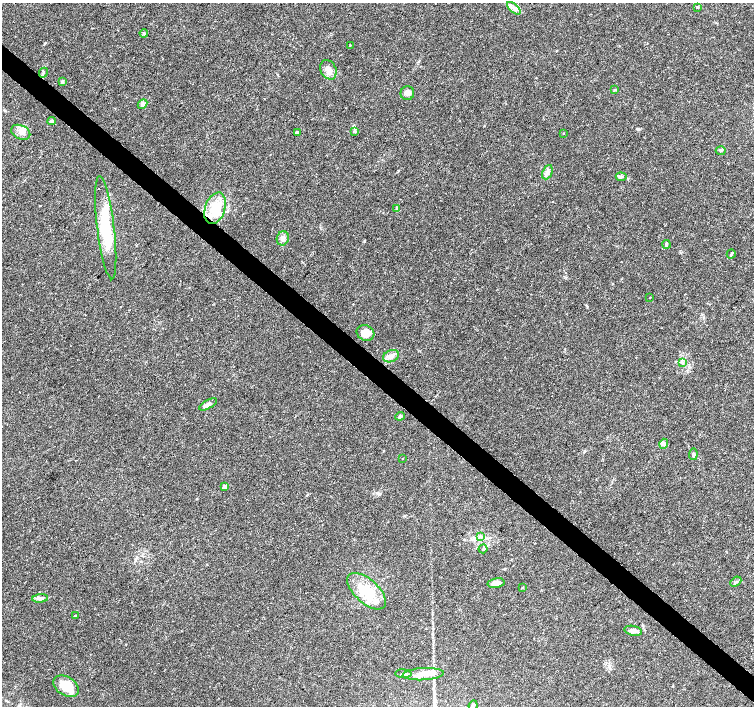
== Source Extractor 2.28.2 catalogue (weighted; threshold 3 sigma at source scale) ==
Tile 6 of 4 x 4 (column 2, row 2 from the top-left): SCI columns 1505-3007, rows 2983-4389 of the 6020 x 6029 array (HDU 1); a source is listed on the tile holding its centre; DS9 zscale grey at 2 x 2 block average (1 PNG px = mean of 2 x 2 image px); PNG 756 x 708 px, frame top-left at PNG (2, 3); each listed source drawn as its Kron ellipse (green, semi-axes under 4 px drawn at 4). Shown black and unused: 4% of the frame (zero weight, under 3 of 4 exposures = <1% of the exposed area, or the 3 px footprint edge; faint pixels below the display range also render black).
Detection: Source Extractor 2.28.2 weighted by HDU 2 'WHT'; one run over the whole footprint, this tile lists its part. Background 0.0514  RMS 0.0037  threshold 0.0167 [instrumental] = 3 sigma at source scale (4.5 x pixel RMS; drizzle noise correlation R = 1.50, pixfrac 1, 0.0396/0.0396 arcsec/px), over >= 5 px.
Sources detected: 54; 7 inside a brighter listed object's ellipse — not listed separately; the other 47 listed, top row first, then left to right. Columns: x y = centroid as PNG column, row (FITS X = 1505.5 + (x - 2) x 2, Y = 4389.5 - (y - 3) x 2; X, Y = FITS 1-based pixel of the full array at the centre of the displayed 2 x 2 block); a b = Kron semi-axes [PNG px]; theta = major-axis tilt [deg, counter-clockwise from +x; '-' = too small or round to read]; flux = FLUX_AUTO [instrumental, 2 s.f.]
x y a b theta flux
698 7 3 3 - 0.72
514 8 8 3 -41 2.7
144 33 4 3 - 1.4
350 45 3 2 - 0.41
328 70 10 7 -63 5.6
43 73 5 2 - 1.3
62 82 4 3 - 1.2
615 90 4 3 - 0.87
407 93 7 7 - 3.4
143 104 5 4 - 2.1
52 121 4 3 - 2
21 132 10 7 -24 5.2
297 132 2 2 - 2.8
355 132 4 2 - 0.85
563 133 2 2 - 0.43
721 151 5 3 - 1
547 172 7 4 64 2.8
621 177 5 3 - 1.4
215 208 16 10 72 23
396 209 3 2 - 0.7
106 228 52 8 -83 46
283 238 7 6 - 4.3
666 244 4 3 - 1.2
731 254 5 2 - 0.89
650 297 2 2 - 0.36
365 333 9 7 -25 7.9
391 356 8 5 24 5
683 363 3 3 - 1.2
208 404 10 4 28 3.9
400 416 5 3 - 1.4
664 444 5 4 - 2
693 454 6 4 82 2
403 459 2 2 - 0.77
225 486 4 3 - 2.8
481 537 3 3 - 1.1
483 549 4 3 - 1.1
736 582 6 2 41 1.2
496 583 8 4 11 7
522 587 3 3 - 0.54
367 591 24 12 -42 25
40 598 8 4 5 3.2
75 616 4 3 - 1.1
633 631 9 5 -12 4.5
403 674 8 3 -3 1.9
423 674 20 6 3 9.7
66 686 14 9 -33 22
473 706 5 3 - 2.5
Isophote crosses this tile's border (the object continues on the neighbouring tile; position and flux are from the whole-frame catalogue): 1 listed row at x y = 473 706
Diffuse or blended objects may show on this block-average render without a row.